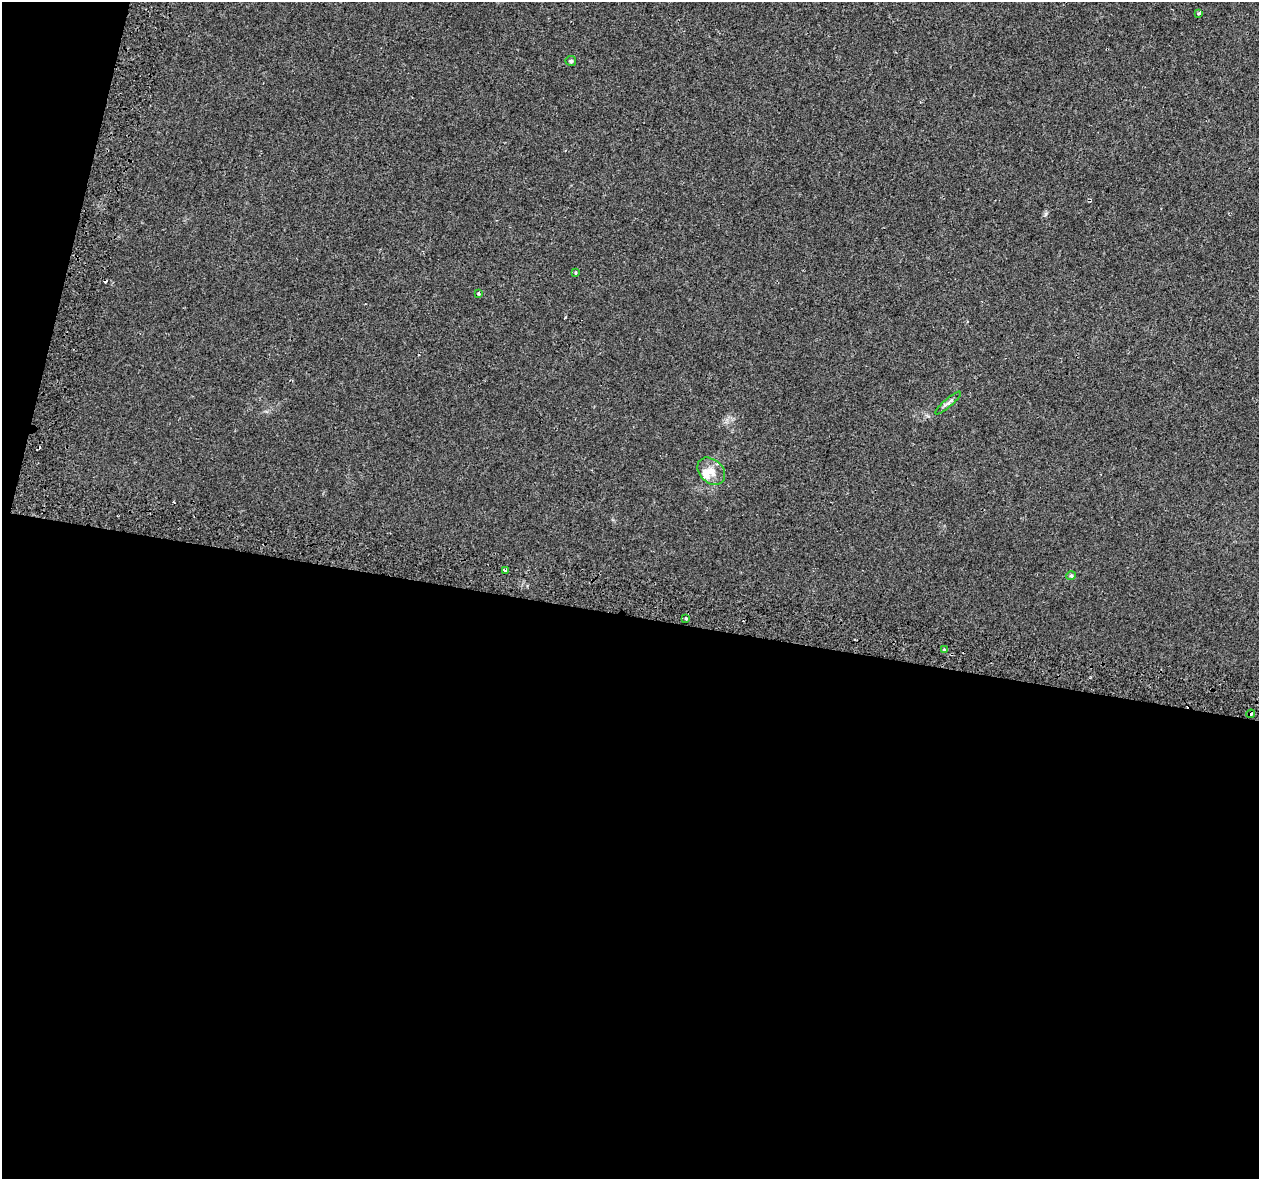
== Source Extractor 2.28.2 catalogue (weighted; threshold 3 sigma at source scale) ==
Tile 13 of 4 x 4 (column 1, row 4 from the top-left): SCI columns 59-1315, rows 343-1519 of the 5135 x 5332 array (HDU 1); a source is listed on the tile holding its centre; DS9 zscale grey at full resolution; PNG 1261 x 1181 px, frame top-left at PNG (2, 2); each listed source drawn as its Kron ellipse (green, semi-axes under 4 px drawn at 4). Shown black and unused: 50% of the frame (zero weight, under 2 of 3 exposures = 4% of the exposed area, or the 3 px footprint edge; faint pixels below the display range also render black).
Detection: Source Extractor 2.28.2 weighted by HDU 2 'WHT'; one run over the whole footprint, this tile lists its part. Background 0.0306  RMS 0.0051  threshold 0.0229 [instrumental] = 3 sigma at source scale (4.5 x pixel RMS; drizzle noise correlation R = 1.50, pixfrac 1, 0.0396/0.0396 arcsec/px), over >= 5 px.
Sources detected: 14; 2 cosmic-ray / hot-pixel residue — neither listed nor drawn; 1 inside a brighter listed object's ellipse — not listed separately; the other 11 listed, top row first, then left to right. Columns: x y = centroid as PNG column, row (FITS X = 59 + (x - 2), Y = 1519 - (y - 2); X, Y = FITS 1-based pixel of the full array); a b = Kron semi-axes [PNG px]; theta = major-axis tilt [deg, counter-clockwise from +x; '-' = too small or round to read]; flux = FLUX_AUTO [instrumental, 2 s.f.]
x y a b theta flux
1199 13 3 3 - 0.67
571 61 5 5 - 0.87
576 273 3 3 - 1.3
478 294 3 3 - 0.57
948 403 16 4 42 1.7
711 471 15 11 -44 5.4
506 570 4 3 - 3
1071 576 5 4 - 0.61
686 618 3 3 - 1.9
944 650 3 3 - 2.5
1251 714 4 3 - 2.8
Overlapping masked pixels (flux is a lower limit): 1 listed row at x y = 1251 714